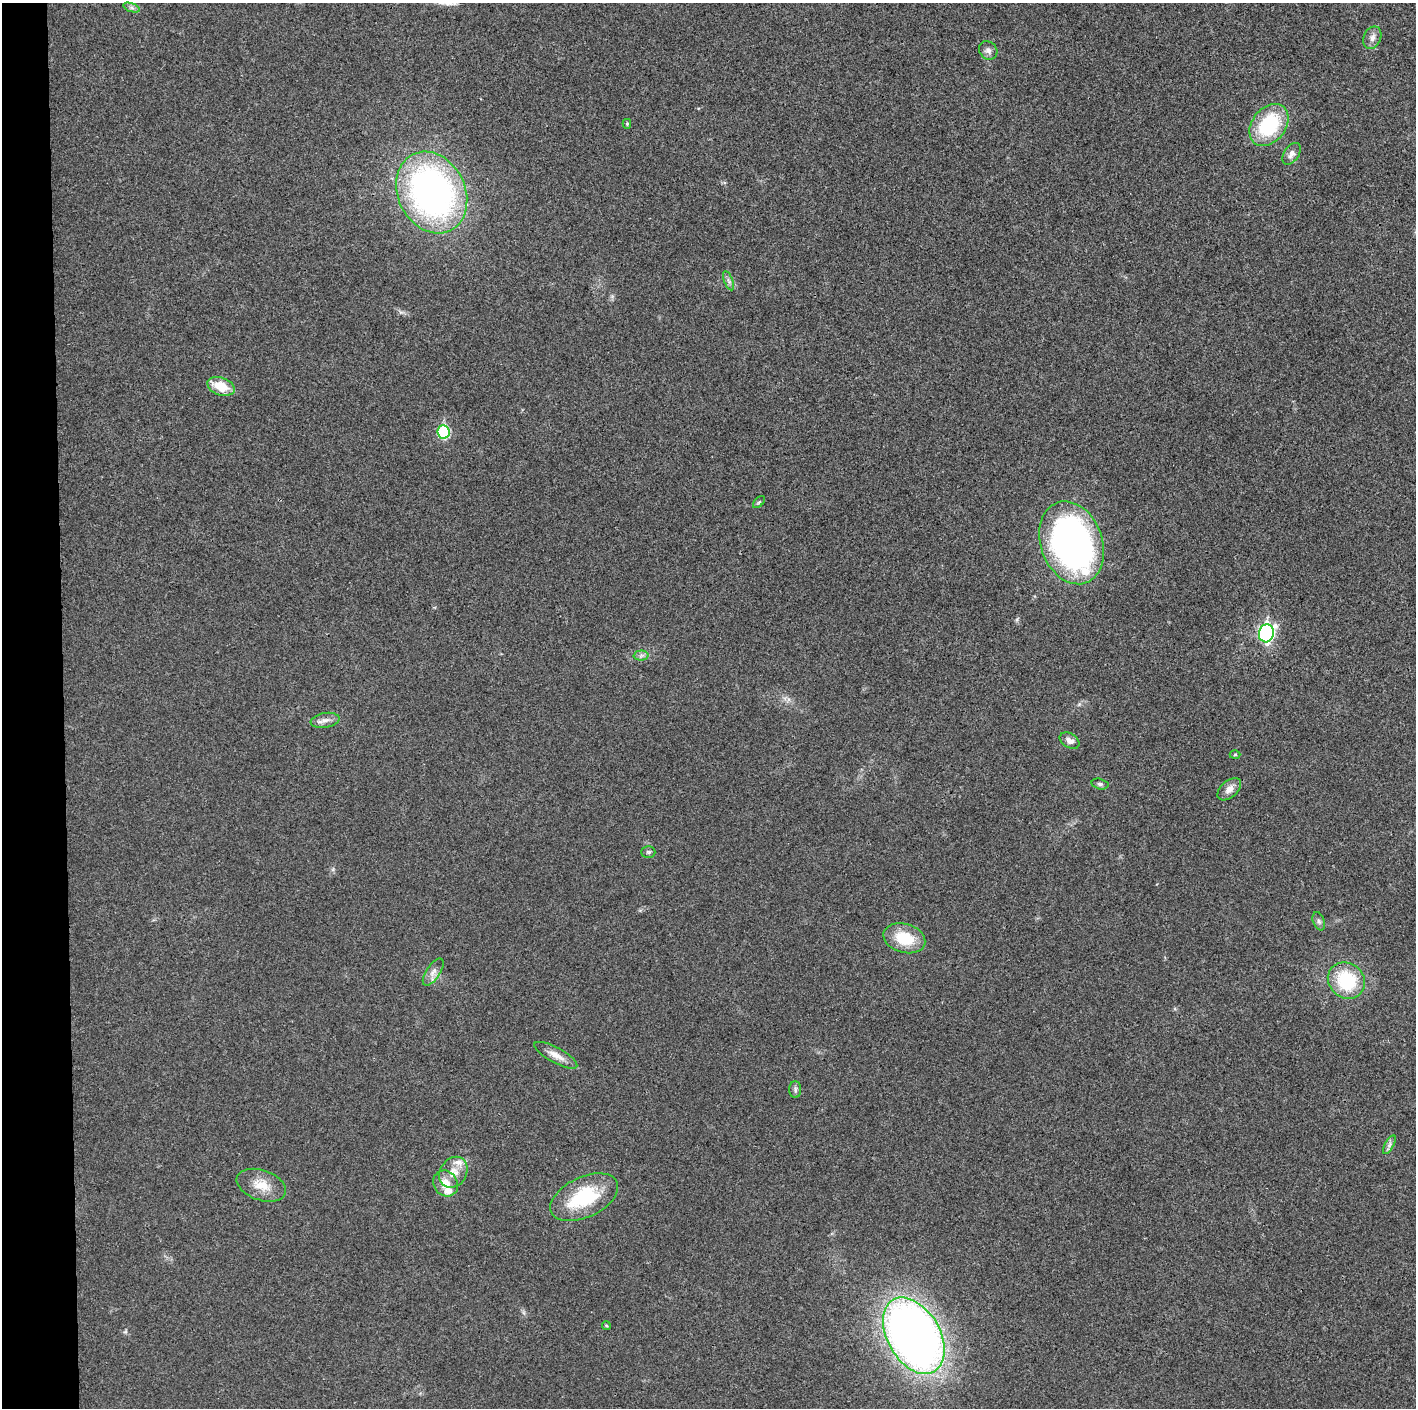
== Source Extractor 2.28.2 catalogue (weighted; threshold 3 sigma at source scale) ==
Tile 4 of 3 x 3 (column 1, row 2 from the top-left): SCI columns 1-1414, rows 1411-2816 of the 4252 x 4226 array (HDU 1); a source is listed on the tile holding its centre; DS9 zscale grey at full resolution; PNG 1418 x 1410 px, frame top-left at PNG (2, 3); each listed source drawn as its Kron ellipse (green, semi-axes under 4 px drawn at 4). Shown black and unused: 4% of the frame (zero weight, under 3 of 4 exposures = <1% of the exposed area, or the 3 px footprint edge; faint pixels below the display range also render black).
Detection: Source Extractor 2.28.2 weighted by HDU 2 'WHT'; one run over the whole footprint, this tile lists its part. Background 0.0204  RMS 0.0055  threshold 0.025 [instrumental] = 3 sigma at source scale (4.5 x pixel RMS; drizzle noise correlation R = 1.50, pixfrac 1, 0.05/0.05 arcsec/px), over >= 5 px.
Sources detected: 35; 2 inside a brighter listed object's ellipse — not listed separately; the other 33 listed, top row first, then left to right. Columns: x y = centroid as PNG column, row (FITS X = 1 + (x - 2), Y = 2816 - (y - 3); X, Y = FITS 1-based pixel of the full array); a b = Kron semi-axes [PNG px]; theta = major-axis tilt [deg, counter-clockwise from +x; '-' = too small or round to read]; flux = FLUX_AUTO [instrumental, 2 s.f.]
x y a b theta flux
132 8 8 4 -19 1.4
1372 38 11 8 65 3
988 50 10 8 -46 2.5
627 124 5 4 - 0.83
1269 125 23 17 52 39
1291 154 12 7 55 2.9
432 192 43 33 -63 230
728 281 10 3 -69 1.2
221 386 14 9 -20 12
444 432 7 6 - 41
759 502 7 4 45 0.94
1072 543 42 31 -70 220
1266 633 9 7 76 120
641 655 7 5 2 1.5
325 720 15 7 9 3.2
1069 741 11 7 -30 2.9
1235 755 5 3 - 0.61
1100 784 8 5 -14 1.4
1229 789 14 8 43 4
648 852 7 5 -1 0.98
1319 921 9 5 -69 1.5
904 938 21 14 -16 19
433 972 15 7 56 3.4
1346 981 19 17 -41 32
556 1055 24 7 -29 5.4
795 1090 8 6 -90 1.5
1389 1145 10 4 61 1.7
453 1172 16 13 57 7.5
446 1183 13 12 - 7.8
261 1185 25 15 -19 11
584 1197 36 20 25 37
606 1326 4 4 - 0.71
914 1336 41 26 -60 510
Unlisted compact peaks at least as high as the median listed source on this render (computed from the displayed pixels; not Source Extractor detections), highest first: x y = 1017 619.